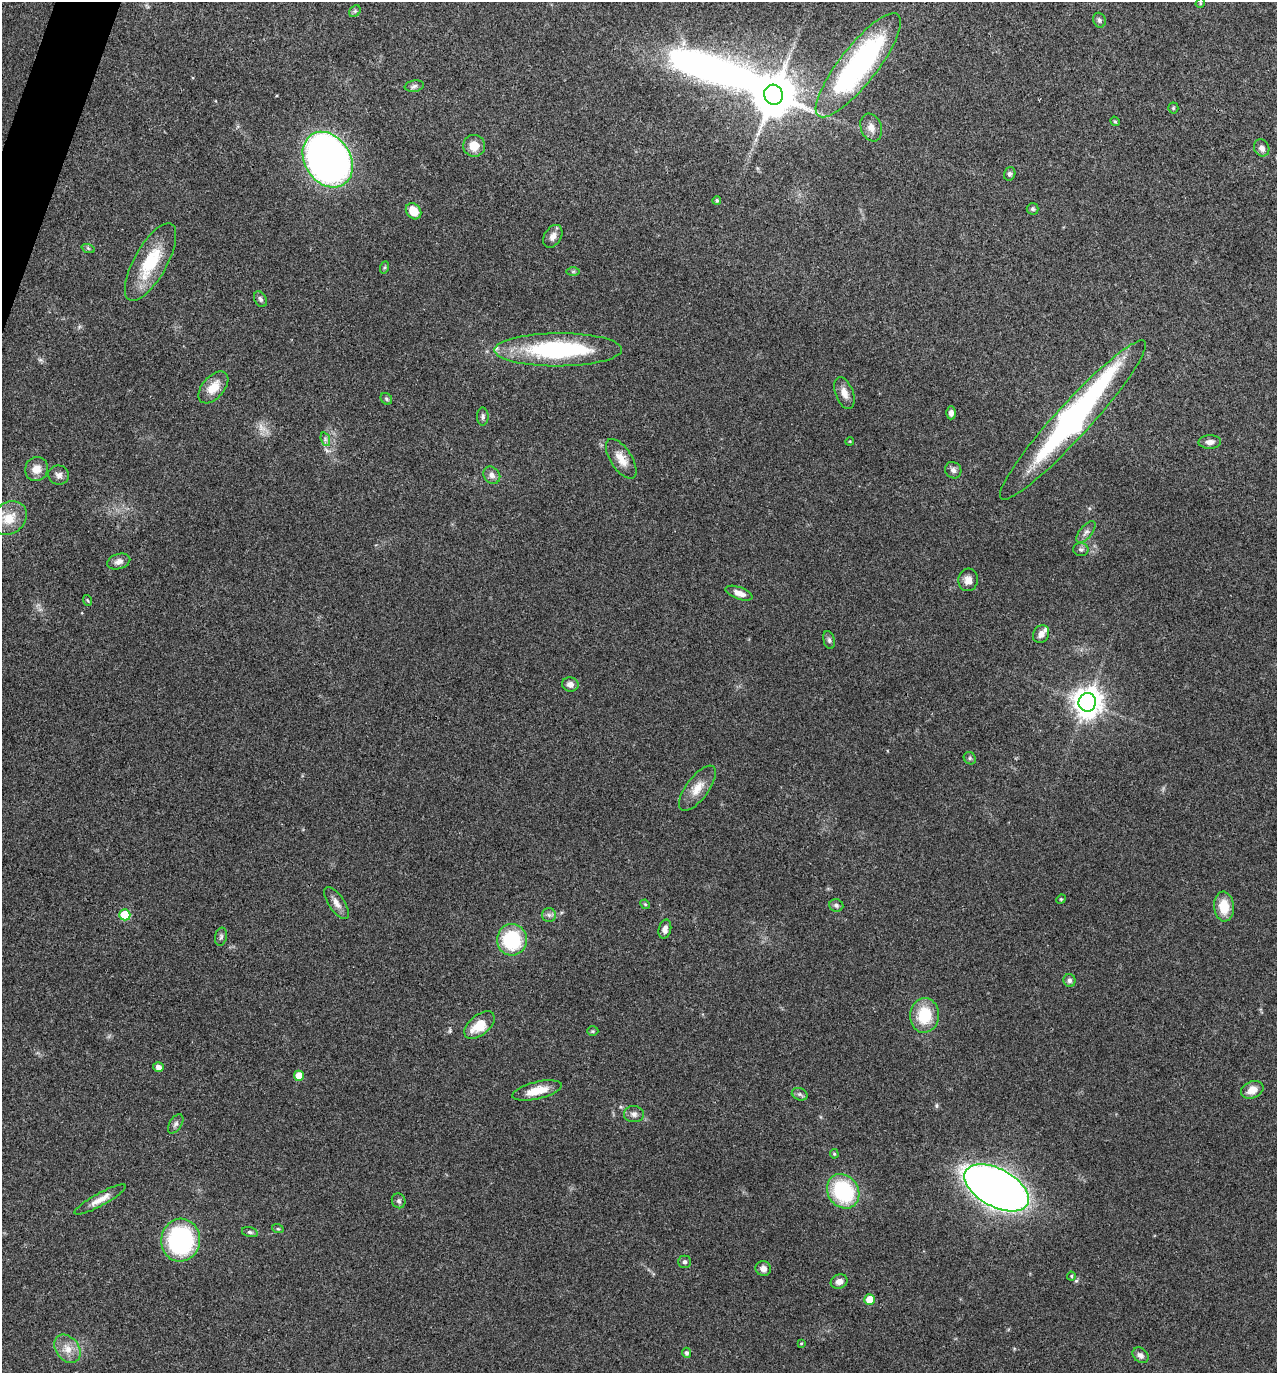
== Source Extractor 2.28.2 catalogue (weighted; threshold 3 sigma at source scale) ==
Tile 11 of 4 x 4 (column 3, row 3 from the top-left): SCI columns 2686-3960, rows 1378-2748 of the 5504 x 5492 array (HDU 1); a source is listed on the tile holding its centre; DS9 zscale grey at full resolution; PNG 1279 x 1375 px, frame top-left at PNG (2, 2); each listed source drawn as its Kron ellipse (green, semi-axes under 4 px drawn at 4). Shown black and unused: <1% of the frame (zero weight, under 3 of 4 exposures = <1% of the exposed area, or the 3 px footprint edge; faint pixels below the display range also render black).
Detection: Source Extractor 2.28.2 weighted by HDU 2 'WHT'; one run over the whole footprint, this tile lists its part. Background 0.0934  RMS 0.006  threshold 0.0269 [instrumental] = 3 sigma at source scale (4.5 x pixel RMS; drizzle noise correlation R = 1.50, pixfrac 1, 0.05/0.05 arcsec/px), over >= 5 px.
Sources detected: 94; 1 too faint to see at this stretch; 4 inside a brighter object's white glare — neither listed nor drawn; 1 inside a brighter listed object's ellipse — not listed separately; the other 88 listed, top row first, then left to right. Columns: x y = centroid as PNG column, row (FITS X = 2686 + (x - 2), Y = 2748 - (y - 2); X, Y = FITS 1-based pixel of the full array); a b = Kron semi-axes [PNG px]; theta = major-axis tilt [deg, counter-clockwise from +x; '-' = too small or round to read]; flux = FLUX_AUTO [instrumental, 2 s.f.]
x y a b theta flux
1200 3 5 4 - 0.78
355 11 6 5 - 1.2
1099 20 7 6 - 1.4
858 65 64 19 52 150
414 86 9 5 10 1.7
773 95 10 9 - 2300
1173 108 5 5 - 0.76
1115 121 5 4 - 0.75
871 128 14 10 -68 4.7
474 146 11 11 - 7.7
1262 148 9 7 -61 3
328 160 30 23 -57 480
1010 174 7 5 73 1.5
717 200 4 4 - 1.1
1033 209 6 6 - 1.3
414 211 9 7 -52 9.4
553 236 12 8 59 3.9
88 248 7 4 -19 0.93
150 262 43 16 61 29
385 267 6 4 71 0.8
573 271 7 4 0 0.97
260 299 8 6 -61 1.5
558 350 64 16 0 82
213 387 19 11 49 9.6
844 393 17 8 -69 4.9
386 399 6 5 - 1
951 413 6 5 - 2.2
483 416 9 5 -90 1.6
1073 420 106 17 48 120
325 439 7 4 -72 1.4
850 441 4 3 - 0.5
1210 442 11 6 1 3.2
621 459 22 10 -57 8.2
37 469 12 11 - 5.7
953 470 8 8 - 2.2
59 475 10 9 - 2.9
492 475 9 7 -48 2.8
9 518 19 15 37 12
1086 532 13 6 51 2.6
1081 550 8 6 -11 1.5
119 561 12 7 16 3.2
968 580 11 10 - 4.2
739 593 14 6 -20 4.3
87 600 5 3 - 0.58
1041 634 9 7 58 3.6
829 640 9 5 -75 1.4
570 684 8 7 - 3
1087 702 9 8 - 820
970 758 6 5 - 1.2
697 788 27 11 54 9.1
1061 899 5 4 - 0.61
336 903 18 8 -57 4.4
645 904 5 4 - 0.69
836 905 7 6 - 1.7
1224 907 15 10 -86 13
125 915 5 5 - 25
549 915 7 7 - 1.8
665 929 10 6 76 3.4
221 937 9 6 78 1.5
512 940 15 15 - 40
1069 980 6 6 - 1.6
924 1015 17 14 85 22
479 1025 18 10 40 14
593 1031 6 5 - 0.81
158 1067 5 5 - 3.1
299 1076 5 5 - 11
537 1090 25 8 13 10
1252 1090 11 8 23 6.4
800 1094 8 6 -20 1.6
634 1114 10 8 -3 2.4
176 1124 11 6 57 1.8
834 1154 5 4 - 0.69
997 1188 35 19 -28 680
843 1191 18 15 -55 50
100 1200 29 6 29 6.2
399 1201 7 6 - 1.6
278 1229 6 3 -18 0.7
250 1232 8 5 -15 1.2
181 1240 21 19 82 92
684 1262 6 6 - 1.4
763 1269 8 7 - 3.1
1071 1276 4 4 - 0.72
839 1282 8 7 - 3.3
870 1300 5 5 - 11
801 1343 3 3 - 0.56
67 1349 15 11 -52 7
686 1353 5 4 - 1.6
1140 1355 9 7 -43 2.6
Overlapping masked pixels (flux is a lower limit): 1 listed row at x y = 1073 420